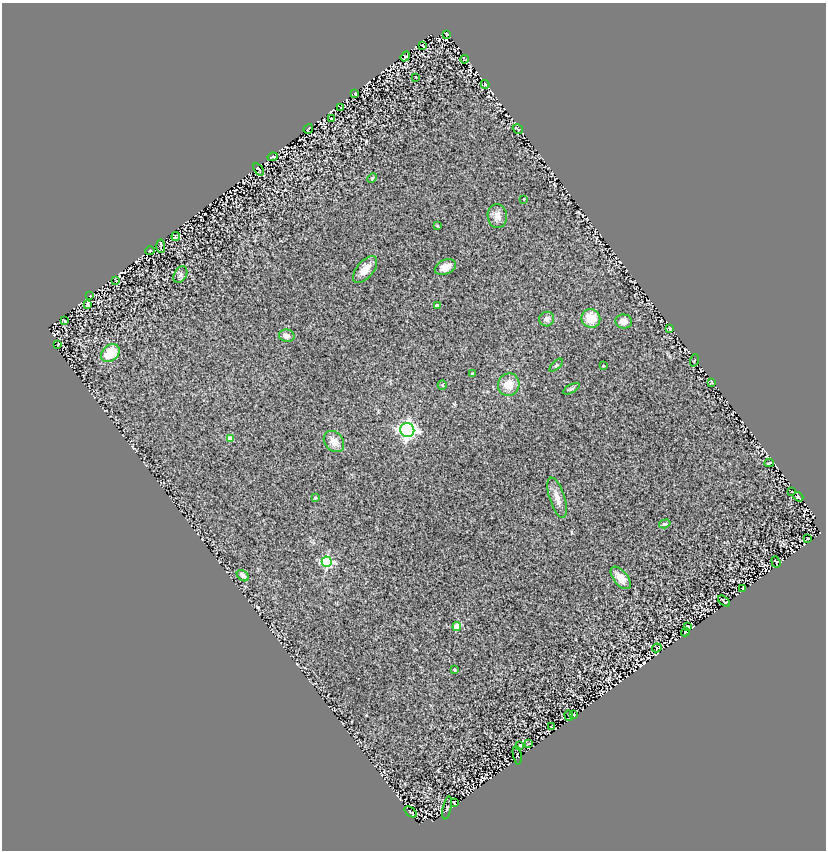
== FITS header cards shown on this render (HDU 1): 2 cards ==
NAXIS1  =                  824
NAXIS2  =                  848

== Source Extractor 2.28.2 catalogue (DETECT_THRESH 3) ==
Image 824 x 848 px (HDU 1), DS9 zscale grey, 1 PNG px = 1 image px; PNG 828 x 852 px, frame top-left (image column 1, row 848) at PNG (2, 3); each listed source drawn as its Kron ellipse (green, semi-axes under 4 px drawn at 4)
Background 1.31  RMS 0.16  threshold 0.491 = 3 sigma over >= 5 px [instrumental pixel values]
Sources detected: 73; all 73 listed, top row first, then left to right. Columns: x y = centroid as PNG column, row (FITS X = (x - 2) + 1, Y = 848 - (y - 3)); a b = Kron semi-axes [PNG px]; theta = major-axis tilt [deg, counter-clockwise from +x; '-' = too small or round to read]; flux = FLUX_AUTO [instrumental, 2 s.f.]
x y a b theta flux
447 34 3 2 - 9.7
422 45 3 2 - 7.7
405 57 5 3 - 9.6
465 59 4 2 - 9.6
416 77 3 2 - 10
485 84 4 4 - 14
355 94 4 2 - 9.9
341 108 2 2 - 6.1
331 118 3 2 - 6
308 129 5 2 - 14
518 129 6 2 -34 8.5
273 157 5 2 - 13
258 169 7 2 -56 16
372 178 5 3 - 10
524 199 2 2 - 7.9
497 216 12 9 -82 72
437 226 3 2 - 9.2
176 236 4 2 - 7.6
161 246 7 2 -87 13
150 251 4 4 - 9.9
445 267 11 7 25 77
365 269 16 8 50 120
180 275 9 6 61 28
116 280 3 2 - 8.5
90 296 3 2 - 6.6
87 305 3 3 - 300
437 306 4 3 - 62
591 318 9 9 - 190
547 319 7 7 - 43
65 321 4 2 - 12
624 321 8 7 - 57
670 328 3 2 - 12
287 336 8 6 -12 49
58 344 3 2 - 8.4
110 353 10 7 42 280
694 360 6 2 69 7.8
556 365 8 3 44 15
603 366 3 2 - 11
472 374 3 3 - 16
712 383 3 2 - 7.1
442 385 4 4 - 14
509 385 11 10 - 140
571 389 9 4 29 18
407 430 7 7 - 3500
230 439 4 4 - 110
334 441 11 9 -50 97
769 463 4 2 - 11
792 492 3 2 - 6.1
798 497 5 3 - 13
315 498 4 4 - 11
557 498 21 7 -72 92
665 524 6 4 17 15
808 538 3 2 - 6.6
327 562 5 5 - 950
776 562 6 2 -70 9.6
243 576 7 4 -41 49
621 578 13 7 -51 90
743 589 3 2 - 8.2
724 601 7 2 -39 14
688 626 3 3 - 67
457 627 4 4 - 220
685 632 4 2 - 9.8
657 648 5 3 - 94
454 670 3 2 - 12
574 715 3 2 - 7
569 716 5 2 - 7.9
551 727 3 2 - 6.1
528 744 3 2 - 8
520 745 3 3 - 15
517 755 9 2 -79 6.4
454 803 4 2 - 9.2
447 808 11 3 77 10
410 812 7 2 -39 11